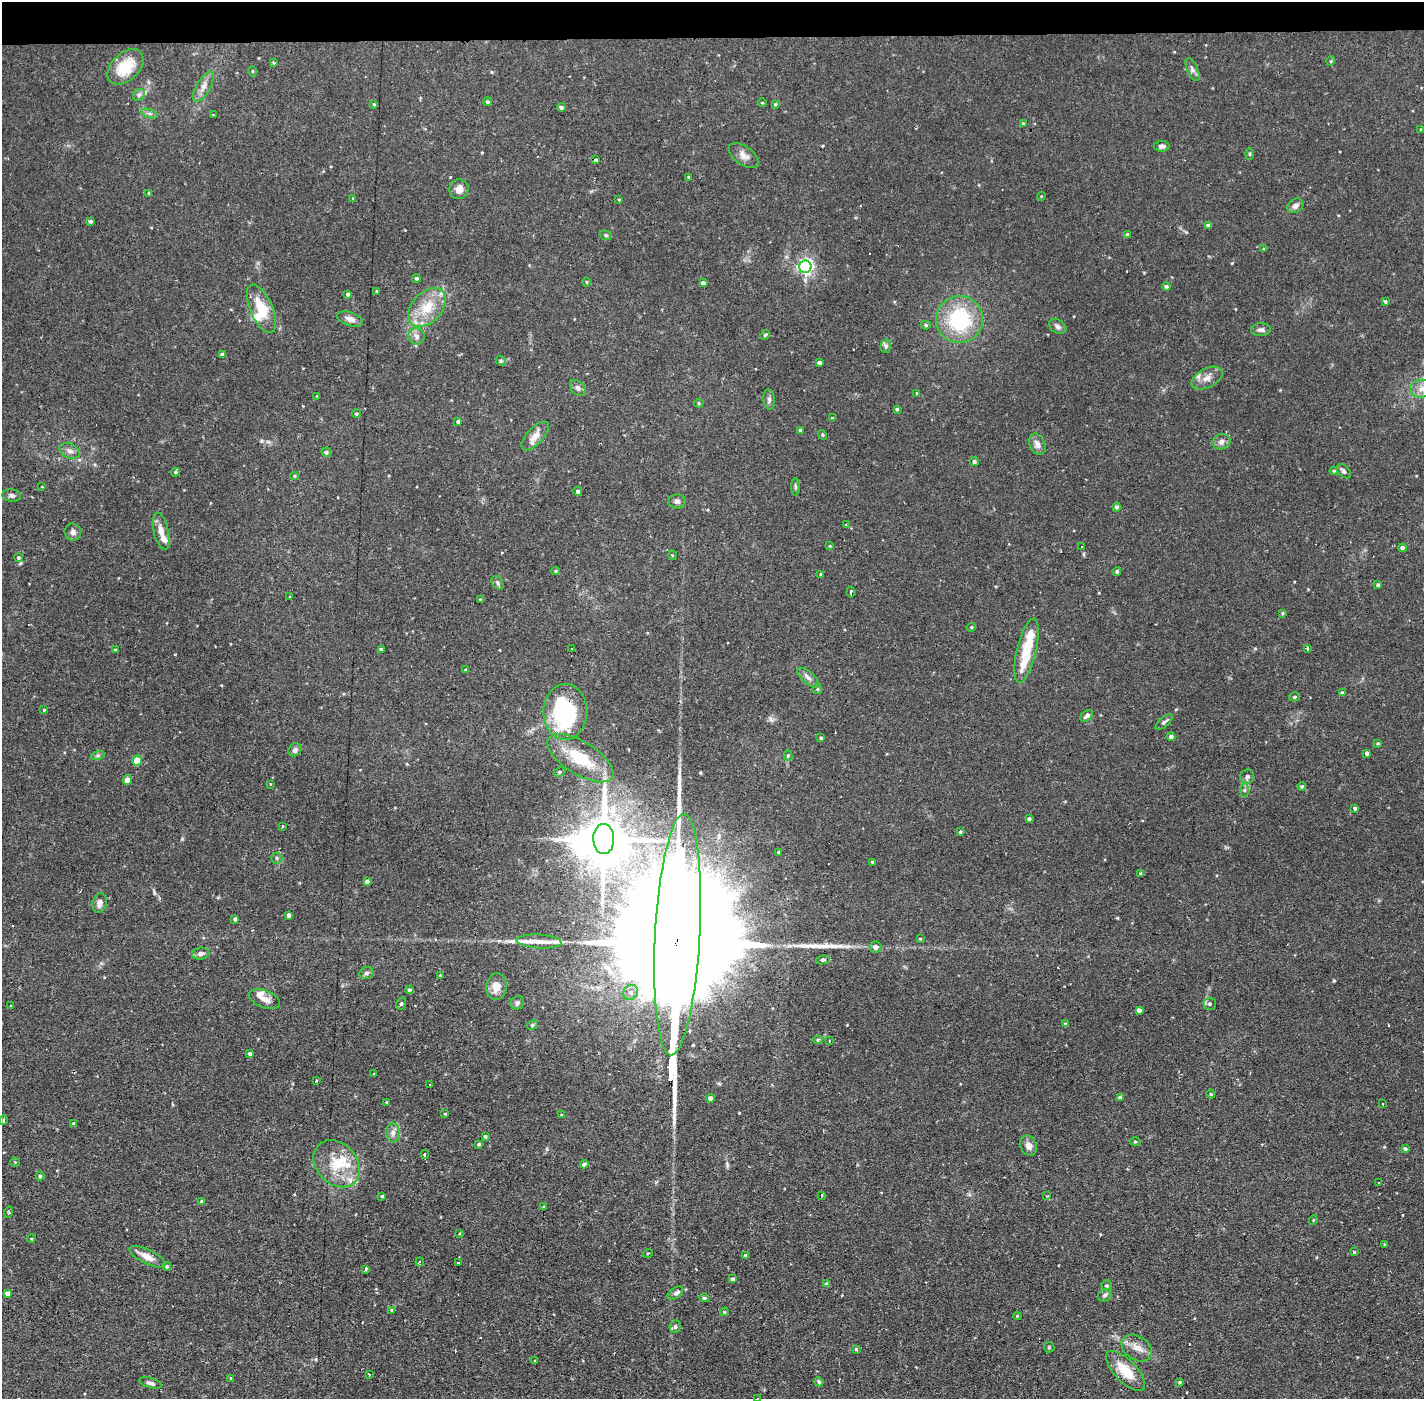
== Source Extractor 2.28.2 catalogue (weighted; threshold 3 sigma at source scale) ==
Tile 2 of 3 x 3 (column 2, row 1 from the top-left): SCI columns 1424-2845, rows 2848-4244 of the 4268 x 4297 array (HDU 1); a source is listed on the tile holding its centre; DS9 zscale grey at full resolution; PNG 1426 x 1401 px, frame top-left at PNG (2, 2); each listed source drawn as its Kron ellipse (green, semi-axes under 4 px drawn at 4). Shown black and unused: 3% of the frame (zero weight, under 2 of 3 exposures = <1% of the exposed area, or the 3 px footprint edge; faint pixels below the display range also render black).
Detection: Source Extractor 2.28.2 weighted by HDU 2 'WHT'; one run over the whole footprint, this tile lists its part. Background 0.0735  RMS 0.0063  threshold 0.0284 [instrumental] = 3 sigma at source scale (4.5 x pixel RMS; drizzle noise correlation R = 1.50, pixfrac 1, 0.05/0.05 arcsec/px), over >= 5 px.
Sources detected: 250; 4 inside a brighter object's white glare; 5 cosmic-ray / hot-pixel residue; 4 long thin detections or spike segments (spike, bleed or trail) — neither listed nor drawn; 9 inside a brighter listed object's ellipse — not listed separately; the other 228 listed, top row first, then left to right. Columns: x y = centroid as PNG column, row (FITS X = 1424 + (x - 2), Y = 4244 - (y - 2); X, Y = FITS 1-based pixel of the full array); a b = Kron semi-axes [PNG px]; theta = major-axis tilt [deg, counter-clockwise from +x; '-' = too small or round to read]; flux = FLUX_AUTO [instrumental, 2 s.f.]
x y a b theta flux
1331 61 5 3 - 0.58
274 63 4 3 - 0.66
126 67 21 13 44 19
1193 69 12 5 -65 2.2
253 71 5 3 - 0.59
203 87 17 7 61 4.6
139 95 6 5 - 1.5
487 102 4 4 - 0.89
762 103 4 3 - 0.51
374 104 4 3 - 0.81
775 104 4 3 - 0.7
561 107 4 4 - 1.5
149 113 8 4 -19 1.4
213 115 2 2 - 0.4
1023 123 3 3 - 0.57
1421 129 3 2 - 0.67
1162 146 8 5 0 2.4
1249 154 6 4 -89 0.77
744 156 17 9 -35 4.5
596 160 4 3 - 3.3
689 177 3 3 - 0.68
459 189 10 9 - 4
149 193 3 3 - 0.77
1041 196 4 3 - 0.5
352 199 3 3 - 0.98
619 200 4 3 - 0.48
1295 206 8 6 32 3
90 221 4 4 - 1.4
1208 225 4 3 - 1.8
606 235 6 4 -21 0.96
1127 235 4 4 - 1.5
1264 249 4 4 - 0.73
805 267 6 6 - 200
416 278 4 4 - 1.1
587 282 4 3 - 0.55
703 283 4 4 - 2
1166 287 4 4 - 1.7
377 291 4 2 - 0.64
348 294 4 4 - 1.5
1385 301 4 3 - 1
427 307 23 15 47 16
261 309 26 11 -67 18
350 319 13 6 -16 3.7
960 319 23 23 - 49
926 325 5 4 - 1
1058 327 9 6 -33 2
1261 330 10 6 4 2.2
765 335 5 4 - 0.79
417 336 8 8 - 2.5
886 346 7 5 76 1.3
222 354 4 3 - 1.7
501 361 5 4 - 0.87
819 363 4 4 - 1.8
1207 378 17 9 27 5.5
578 388 9 6 -44 2.2
1422 389 12 9 7 5.1
917 393 4 3 - 1
317 396 3 3 - 0.48
769 399 10 5 -85 1.9
699 403 5 4 - 0.8
897 409 3 3 - 0.96
356 414 4 4 - 0.9
833 418 4 3 - 0.93
458 421 4 4 - 1.3
801 430 4 3 - 1.6
822 435 5 4 - 0.84
535 436 18 8 47 6
1221 442 9 7 21 3
1037 444 11 7 -65 3.7
70 451 11 7 -24 2.9
326 452 5 4 - 1.5
974 461 4 4 - 1.5
1334 471 4 3 - 0.71
1344 471 8 5 -44 1.7
175 472 5 4 - 0.91
295 476 4 4 - 0.75
42 487 3 2 - 0.35
795 487 9 3 -90 1.1
578 491 4 4 - 1.5
12 495 9 6 -6 2
677 501 8 7 - 2
1116 507 4 4 - 1.7
846 525 3 3 - 0.67
161 531 19 7 -77 5.8
73 532 8 8 - 2.5
830 546 4 3 - 0.51
1082 547 3 2 - 0.79
1402 548 4 4 - 2
672 555 5 3 - 0.5
19 558 4 4 - 1.1
556 571 4 3 - 0.82
1117 571 4 4 - 1.1
821 574 4 3 - 3.8
497 583 7 5 -58 1.2
1378 585 3 3 - 1.2
851 592 5 3 - 2.7
289 597 4 2 - 0.46
480 599 3 3 - 0.5
1282 613 4 3 - 0.7
971 627 5 4 - 0.79
1307 648 3 3 - 1.6
381 649 4 3 - 1.1
572 649 3 2 - 1.7
115 650 3 3 - 0.68
1026 651 33 9 76 21
466 669 3 3 - 0.91
808 677 13 6 -41 2.7
817 689 5 4 - 0.92
1342 693 4 3 - 1.3
1294 697 5 4 - 1.1
44 710 4 3 - 0.58
565 712 28 22 90 71
1087 716 7 5 42 2.2
1164 722 10 4 41 1.7
1171 737 4 4 - 2
821 738 4 3 - 1.3
1378 743 3 3 - 0.7
295 750 7 6 - 1.9
1367 753 4 3 - 1.4
98 755 7 4 18 1.1
788 755 5 4 - 0.76
580 758 37 16 -32 29
137 761 5 5 - 11
560 772 6 4 28 1.1
1247 776 7 7 - 1.7
127 780 5 4 - 6.3
270 784 3 2 - 0.75
1302 786 4 4 - 0.91
1245 790 6 4 88 1.3
1355 808 4 3 - 1.4
1029 819 4 4 - 1.4
282 826 3 3 - 1.5
960 832 3 3 - 0.99
604 839 15 10 -89 3000
779 852 3 3 - 0.92
277 858 5 5 - 1.4
873 862 3 3 - 1.1
1141 873 4 3 - 0.96
367 882 4 4 - 1.9
100 903 10 7 76 2.9
289 915 4 3 - 2.1
235 919 4 3 - 1.3
677 934 121 22 87 60000
920 939 3 3 - 0.62
539 941 22 7 -3 6.2
876 947 6 5 - 3.1
200 954 8 6 8 2.6
823 960 7 4 12 2.2
366 973 7 6 - 1.7
441 976 3 3 - 1.4
496 987 13 10 83 6.7
409 990 4 4 - 1.6
631 992 8 7 - 2.6
265 999 16 8 -23 5.2
517 1003 7 6 - 1.5
401 1004 6 5 - 1.4
1210 1004 6 6 - 1.6
10 1006 3 2 - 0.9
1139 1010 4 4 - 2.4
1065 1024 4 3 - 1.1
532 1025 6 4 18 1
818 1040 5 4 - 1.1
829 1041 2 2 - 0.59
250 1054 4 4 - 1.8
374 1074 3 2 - 0.73
317 1081 3 2 - 0.63
430 1084 3 2 - 0.6
1211 1094 4 4 - 0.65
710 1098 4 4 - 2.5
1120 1098 4 4 - 2
387 1102 4 3 - 0.8
1383 1104 3 2 - 0.66
445 1114 4 2 - 0.51
562 1115 4 3 - 0.75
3 1120 5 3 - 0.67
74 1124 4 4 - 1.4
393 1133 10 6 -90 3
485 1136 3 3 - 0.92
1135 1142 5 3 - 0.68
479 1144 4 3 - 0.88
1029 1146 10 8 -69 4.2
1405 1149 4 4 - 1.2
425 1154 4 3 - 5.3
15 1162 4 4 - 0.6
337 1164 26 20 -47 21
584 1164 4 4 - 2
40 1176 4 4 - 1
1379 1182 3 2 - 0.92
821 1195 3 2 - 0.79
382 1196 3 3 - 0.72
1046 1196 4 3 - 0.79
202 1202 4 4 - 1.4
543 1207 3 3 - 0.64
9 1212 5 3 - 0.76
1313 1220 5 3 - 0.48
460 1234 3 3 - 1.6
31 1239 4 3 - 0.63
1385 1245 3 3 - 0.81
1354 1252 3 3 - 0.69
648 1253 5 3 - 0.62
745 1255 4 3 - 1
148 1257 20 7 -26 6.1
420 1262 4 3 - 14
459 1262 3 2 - 1.1
167 1266 4 4 - 1
365 1269 3 3 - 1.6
733 1279 4 4 - 1.4
827 1284 4 4 - 2.8
1107 1286 5 5 - 1.2
7 1293 4 4 - 2.5
675 1293 9 5 38 1.7
1105 1295 7 6 - 1.5
704 1298 5 4 - 1.2
392 1310 4 4 - 0.83
724 1312 4 3 - 0.93
1017 1316 4 3 - 0.57
675 1327 6 5 - 1.5
1049 1347 5 5 - 0.74
1137 1348 16 11 -34 6.4
856 1349 4 4 - 0.83
535 1361 3 3 - 0.91
1126 1371 25 11 -46 17
369 1375 3 3 - 0.67
231 1378 4 3 - 0.71
819 1382 4 4 - 1.4
1180 1382 3 2 - 0.7
150 1383 11 5 -16 2.2
757 1398 3 3 - 1
Overlapping masked pixels (flux is a lower limit): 2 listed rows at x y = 565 712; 677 934
Isophote crosses this tile's border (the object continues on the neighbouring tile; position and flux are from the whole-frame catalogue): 2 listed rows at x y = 1422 389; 757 1398